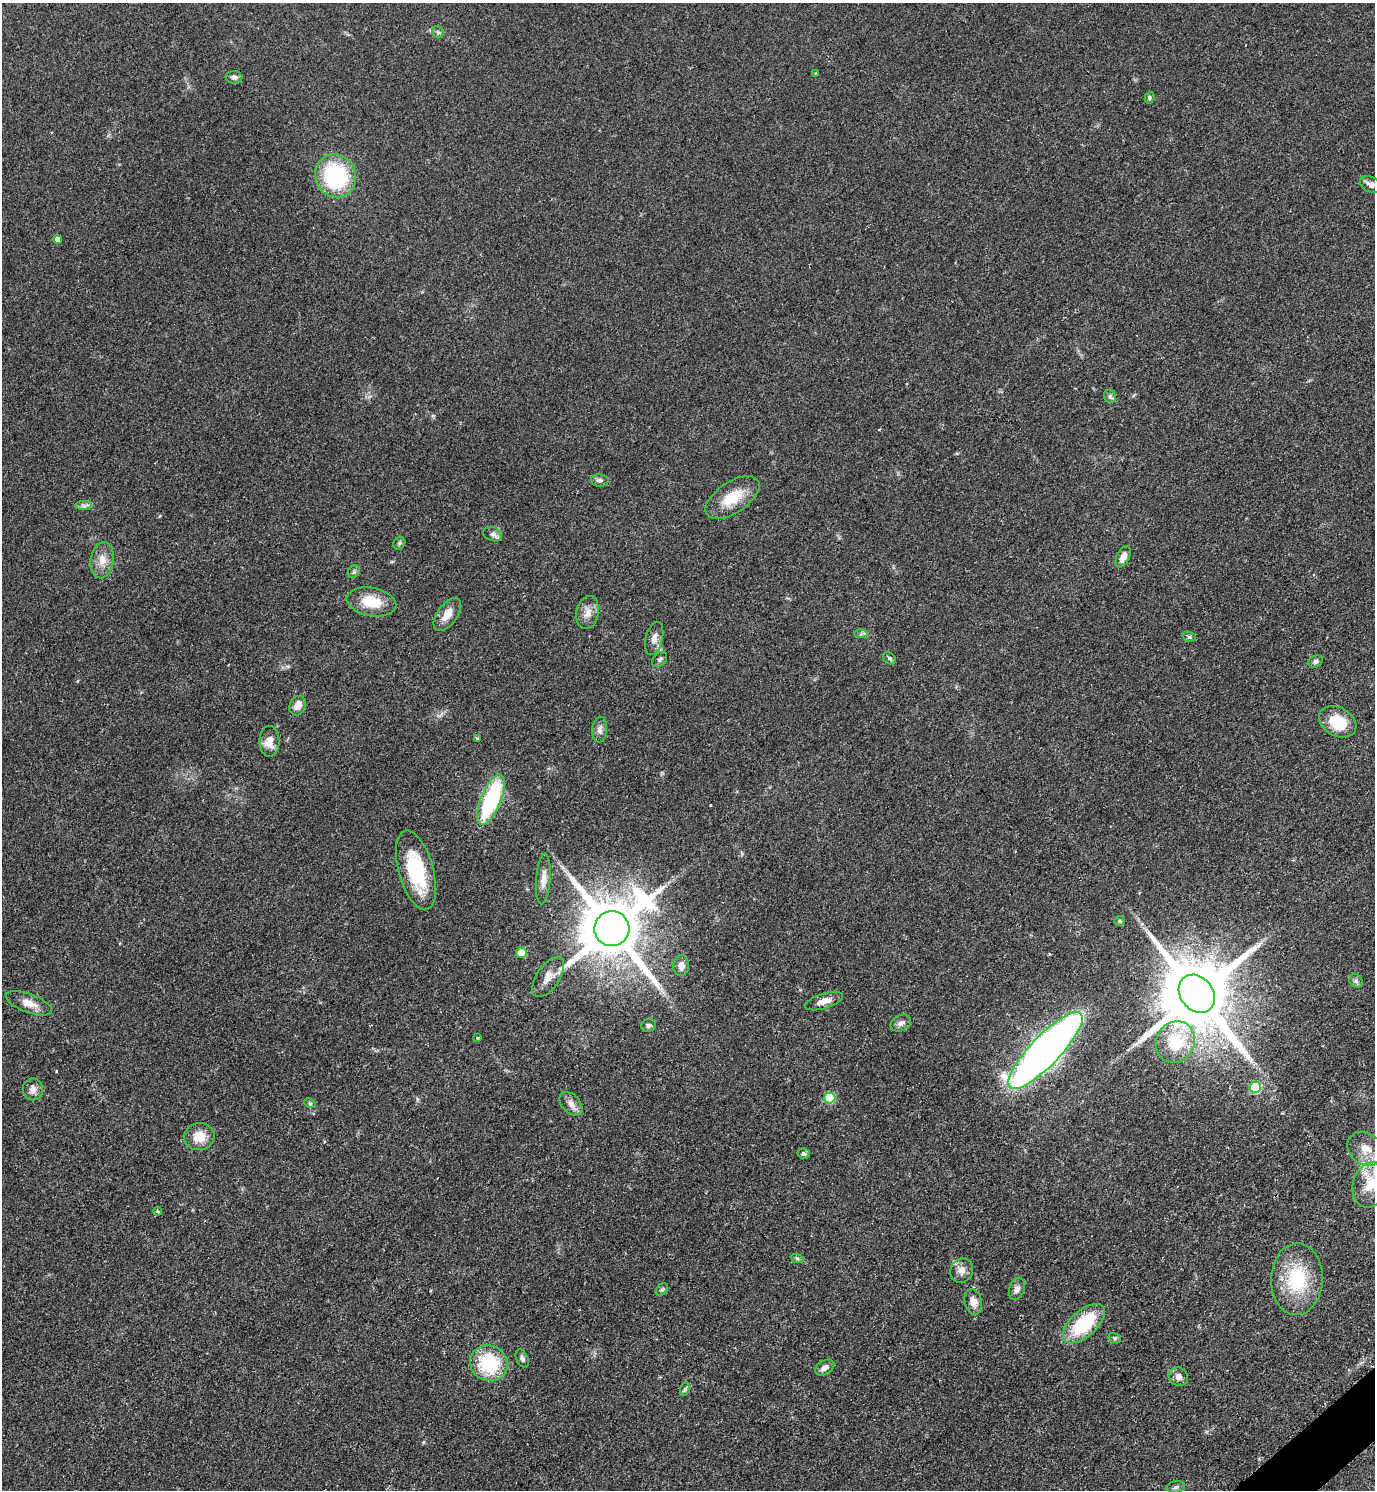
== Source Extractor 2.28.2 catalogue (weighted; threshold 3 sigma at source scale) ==
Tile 6 of 4 x 4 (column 2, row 2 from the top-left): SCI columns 1686-3058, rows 2983-4470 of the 5971 x 5974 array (HDU 1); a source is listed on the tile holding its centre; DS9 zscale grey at full resolution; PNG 1377 x 1492 px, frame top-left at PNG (2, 3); each listed source drawn as its Kron ellipse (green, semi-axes under 4 px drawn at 4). Shown black and unused: <1% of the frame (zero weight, under 2 of 3 exposures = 1% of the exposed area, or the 3 px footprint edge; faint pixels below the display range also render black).
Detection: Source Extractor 2.28.2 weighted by HDU 2 'WHT'; one run over the whole footprint, this tile lists its part. Background 0.0798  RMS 0.0076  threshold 0.034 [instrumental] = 3 sigma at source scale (4.5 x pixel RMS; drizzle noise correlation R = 1.50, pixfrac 1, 0.05/0.05 arcsec/px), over >= 5 px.
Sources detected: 73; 1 cosmic-ray / hot-pixel residue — neither listed nor drawn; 1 inside a brighter listed object's ellipse — not listed separately; the other 71 listed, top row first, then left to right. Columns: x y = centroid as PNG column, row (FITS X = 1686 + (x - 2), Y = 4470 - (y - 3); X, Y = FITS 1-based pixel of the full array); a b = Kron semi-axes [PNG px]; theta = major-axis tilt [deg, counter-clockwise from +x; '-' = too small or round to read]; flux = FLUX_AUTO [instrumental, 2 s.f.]
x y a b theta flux
438 32 6 5 - 1.4
816 73 3 3 - 1
234 77 8 6 -4 2.8
1149 98 6 5 - 1.4
336 176 22 20 -63 72
1371 185 11 7 -25 3.9
57 240 4 4 - 5.1
1110 396 6 6 - 1.6
600 480 9 6 -5 2.1
732 498 31 15 34 21
84 506 8 4 -1 2.1
493 534 10 7 -20 2.5
399 543 7 5 49 1.5
1123 557 11 6 65 5.9
102 560 18 11 81 9
354 572 7 5 46 1.5
371 602 25 14 -10 20
588 612 17 11 80 6.9
447 614 19 10 54 9.2
861 634 7 4 -3 1.3
1189 637 6 5 - 1.5
654 638 17 8 76 5.2
889 658 7 5 -40 1.4
660 659 9 6 46 2.1
1315 661 7 5 24 2.2
298 706 10 8 64 6.6
1338 722 20 14 -28 25
600 730 13 7 85 3.5
477 738 3 3 - 1.4
269 741 15 10 -89 8.5
491 800 27 10 68 82
416 870 41 17 -74 49
543 879 25 7 86 6.9
1120 921 5 5 - 1.1
612 929 17 17 - 6400
521 953 5 5 - 13
681 966 10 8 -88 5.5
548 977 23 11 56 8.6
1356 981 7 6 - 1.9
1197 994 20 16 -52 10000
824 1001 19 7 17 6.4
29 1003 24 9 -20 8.2
901 1023 11 8 28 3.6
649 1025 7 6 - 1.9
477 1038 3 2 - 1
1175 1042 21 19 60 32
1045 1050 51 15 46 500
1255 1087 6 5 - 57
33 1089 11 10 - 4.8
830 1098 6 5 - 29
310 1103 6 4 -29 0.96
571 1104 14 9 -47 4.9
199 1136 15 13 7 13
1366 1149 19 15 -35 12
804 1154 6 5 - 1.9
1370 1185 23 17 74 17
158 1211 4 3 - 3.6
797 1258 7 4 -19 1.2
962 1270 13 11 64 5.6
1297 1279 36 26 88 46
1017 1289 11 7 69 3.3
662 1290 7 5 48 1.3
973 1302 13 8 -77 5.9
1084 1324 25 13 42 47
1115 1338 6 5 - 1.4
522 1359 10 6 -66 2.4
489 1363 19 17 -25 46
825 1367 10 7 31 4.3
1178 1377 10 9 - 4.4
685 1389 7 4 71 1.5
1176 1487 9 6 9 2.1
Overlapping masked pixels (flux is a lower limit): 1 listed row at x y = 1197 994
Isophote crosses this tile's border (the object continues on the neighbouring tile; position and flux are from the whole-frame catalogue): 1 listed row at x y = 1370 1185